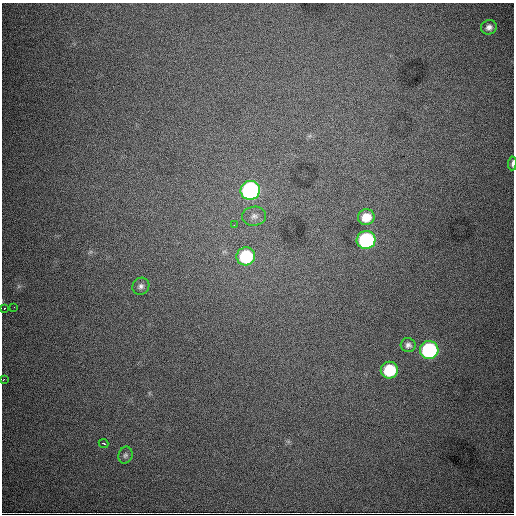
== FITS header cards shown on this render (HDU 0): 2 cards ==
NAXIS1  =                  512
NAXIS2  =                  512

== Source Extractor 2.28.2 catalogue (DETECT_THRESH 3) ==
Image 512 x 512 px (HDU 0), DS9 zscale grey, 1 PNG px = 1 image px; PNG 516 x 516 px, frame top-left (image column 1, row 512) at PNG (2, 3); each listed source drawn as its Kron ellipse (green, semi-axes under 4 px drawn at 4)
Background 5990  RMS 77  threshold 232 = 3 sigma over >= 5 px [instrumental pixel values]
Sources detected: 17; all 17 listed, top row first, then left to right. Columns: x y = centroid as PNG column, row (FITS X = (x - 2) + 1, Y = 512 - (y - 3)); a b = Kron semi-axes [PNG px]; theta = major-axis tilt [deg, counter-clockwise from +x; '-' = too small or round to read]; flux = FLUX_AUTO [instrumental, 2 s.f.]
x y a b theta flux
489 27 8 7 - 2.3e+04
512 163 7 3 85 1.1e+04
250 190 10 9 - 1.3e+06
254 216 12 9 8 3.0e+04
366 217 8 8 - 7.7e+04
234 225 2 2 - 3.3e+03
366 240 9 9 - 7.5e+05
246 256 9 9 - 3.5e+05
141 286 9 8 - 2.0e+04
14 307 2 2 - 2.7e+03
4 308 3 2 - 7.6e+03
408 345 7 7 - 1.9e+04
429 350 9 9 - 7.2e+05
389 370 8 8 - 2.4e+05
3 380 3 2 - 3.7e+03
104 443 5 3 - 1.1e+04
125 455 8 7 - 1.4e+04
At the frame edge (FLAGS 8, measured only in part): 2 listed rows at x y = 512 163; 3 380